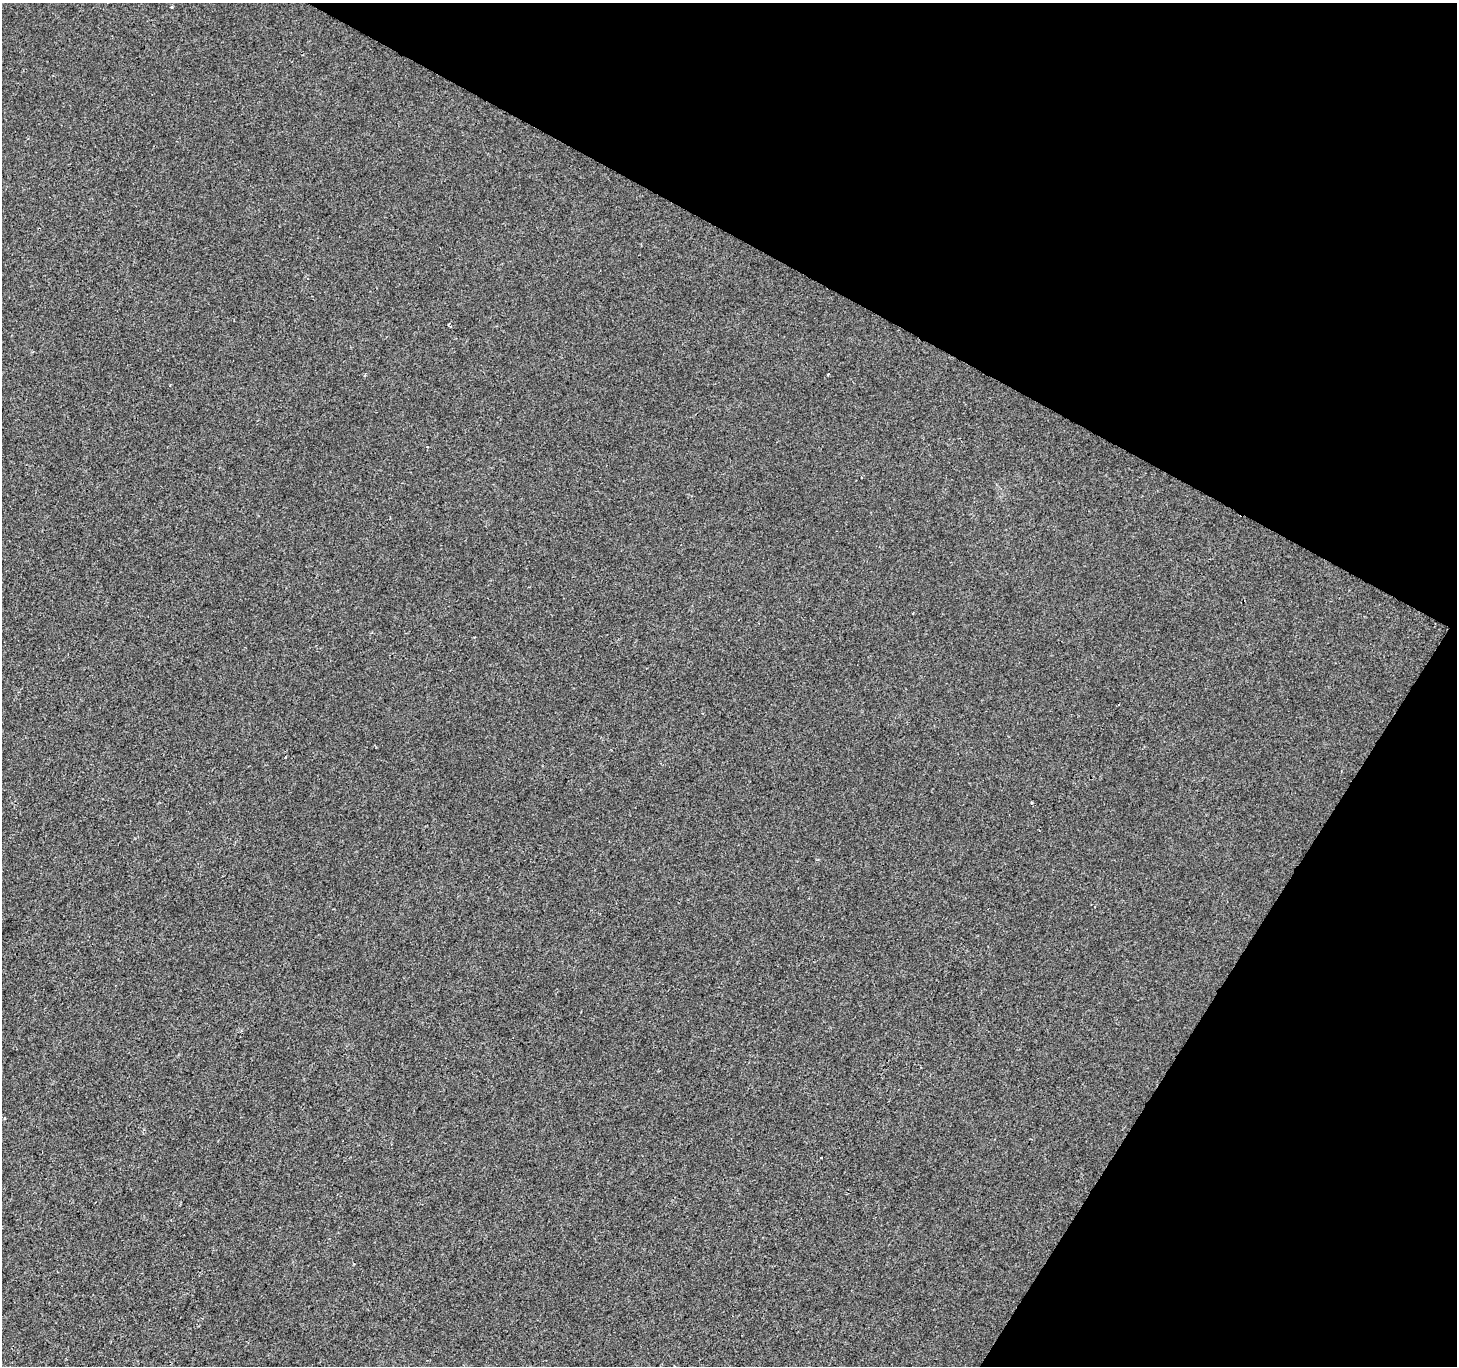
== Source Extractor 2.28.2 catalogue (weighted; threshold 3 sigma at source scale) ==
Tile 8 of 4 x 4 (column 4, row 2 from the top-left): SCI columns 4373-5827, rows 2989-4352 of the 5827 x 5910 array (HDU 1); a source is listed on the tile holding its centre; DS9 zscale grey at full resolution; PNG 1459 x 1368 px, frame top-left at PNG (2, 3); no overlay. Shown black and unused: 27% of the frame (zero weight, under 2 of 3 exposures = <1% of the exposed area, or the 3 px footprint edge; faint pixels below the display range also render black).
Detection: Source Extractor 2.28.2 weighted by HDU 2 'WHT'; one run over the whole footprint, this tile lists its part. Background 5.71e-05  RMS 0.0042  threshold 0.0188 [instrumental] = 3 sigma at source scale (4.5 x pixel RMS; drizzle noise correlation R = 1.50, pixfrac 1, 0.0396/0.0396 arcsec/px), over >= 5 px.
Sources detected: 4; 1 cosmic-ray / hot-pixel residue — not listed; the other 3 listed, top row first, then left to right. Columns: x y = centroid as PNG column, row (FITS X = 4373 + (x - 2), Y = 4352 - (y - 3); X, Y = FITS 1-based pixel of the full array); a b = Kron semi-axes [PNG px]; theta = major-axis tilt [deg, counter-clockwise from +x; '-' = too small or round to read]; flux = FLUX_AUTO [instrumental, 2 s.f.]
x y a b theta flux
172 7 3 3 - 0.53
828 374 3 2 - 0.47
4 1118 4 3 - 0.35